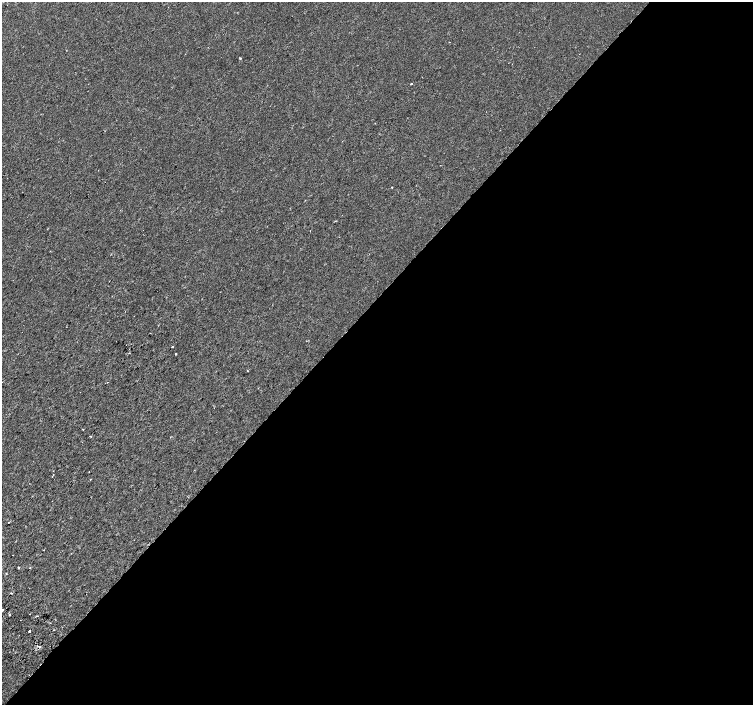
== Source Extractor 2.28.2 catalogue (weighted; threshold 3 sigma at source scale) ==
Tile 12 of 4 x 4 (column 4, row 3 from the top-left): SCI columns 4539-6039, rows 1675-3079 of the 6068 x 6094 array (HDU 1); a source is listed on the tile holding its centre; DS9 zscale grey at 2 x 2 block average (1 PNG px = mean of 2 x 2 image px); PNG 755 x 707 px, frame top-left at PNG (2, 2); no overlay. Shown black and unused: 57% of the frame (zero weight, under 2 of 3 exposures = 2% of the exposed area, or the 3 px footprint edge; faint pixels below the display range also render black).
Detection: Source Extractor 2.28.2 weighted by HDU 2 'WHT'; one run over the whole footprint, this tile lists its part. Background -5.48e-05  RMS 0.0027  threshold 0.0121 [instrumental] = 3 sigma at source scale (4.5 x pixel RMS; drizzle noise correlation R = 1.50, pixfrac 1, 0.0396/0.0396 arcsec/px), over >= 5 px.
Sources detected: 21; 2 cosmic-ray / hot-pixel residue — not listed; the other 19 listed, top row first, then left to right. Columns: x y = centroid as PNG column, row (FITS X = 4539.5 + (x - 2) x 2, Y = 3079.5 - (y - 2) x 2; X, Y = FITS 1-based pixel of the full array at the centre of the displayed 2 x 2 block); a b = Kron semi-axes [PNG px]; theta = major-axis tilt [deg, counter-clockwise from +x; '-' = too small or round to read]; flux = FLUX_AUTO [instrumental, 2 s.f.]
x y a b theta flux
240 58 2 2 - 0.59
422 77 2 2 - 0.2
411 84 2 2 - 0.97
392 187 2 2 - 0.45
172 347 2 2 - 1.4
175 354 2 2 - 0.96
83 429 2 2 - 0.33
90 436 2 2 - 0.38
53 474 2 2 - 0.84
52 477 2 2 - 0.6
13 555 2 2 - 0.19
18 568 2 2 - 2.4
30 568 2 2 - 0.28
6 573 2 2 - 1.1
11 593 2 2 - 0.65
2 610 2 2 - 0.95
10 614 2 2 - 1.1
37 616 2 2 - 0.78
29 631 2 2 - 1.4
Isophote crosses this tile's border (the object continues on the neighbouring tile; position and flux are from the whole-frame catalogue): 1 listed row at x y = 2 610
Diffuse or blended objects may show on this block-average render without a row.